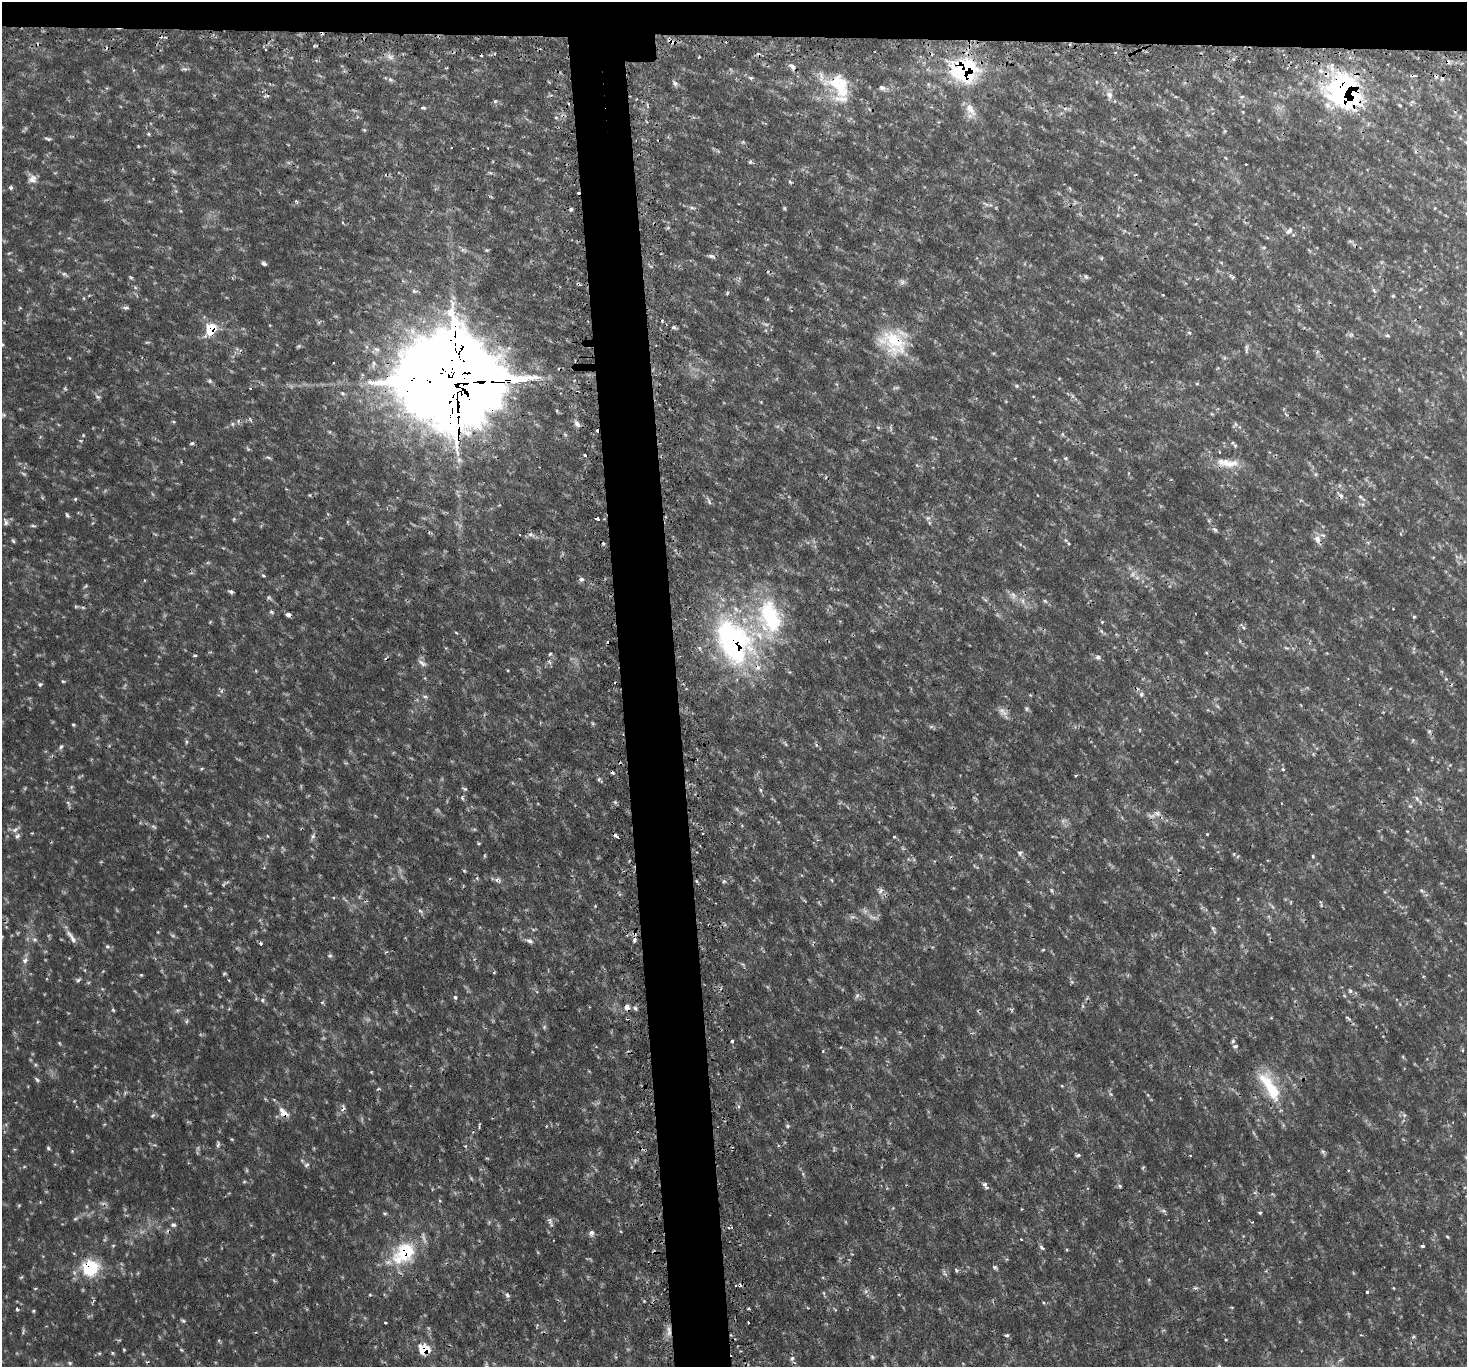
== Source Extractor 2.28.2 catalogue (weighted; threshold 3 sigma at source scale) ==
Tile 2 of 3 x 3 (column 2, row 1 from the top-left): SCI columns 1493-2957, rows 2887-4251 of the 4446 x 4428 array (HDU 1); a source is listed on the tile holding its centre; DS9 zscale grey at full resolution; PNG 1469 x 1369 px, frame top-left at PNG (2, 2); no overlay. Shown black and unused: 7% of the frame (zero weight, under 2 of 3 exposures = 4% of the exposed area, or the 3 px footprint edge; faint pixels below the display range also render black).
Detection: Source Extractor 2.28.2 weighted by HDU 2 'WHT'; one run over the whole footprint, this tile lists its part. Background 0.113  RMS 0.0085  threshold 0.0381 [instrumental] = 3 sigma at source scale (4.5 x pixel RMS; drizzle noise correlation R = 1.50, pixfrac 1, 0.05/0.05 arcsec/px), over >= 5 px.
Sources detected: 361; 13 too faint to see at this stretch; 2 inside a brighter object's white glare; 31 cosmic-ray / hot-pixel residue — not listed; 7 inside a brighter listed object's ellipse — not listed separately; the other 308 listed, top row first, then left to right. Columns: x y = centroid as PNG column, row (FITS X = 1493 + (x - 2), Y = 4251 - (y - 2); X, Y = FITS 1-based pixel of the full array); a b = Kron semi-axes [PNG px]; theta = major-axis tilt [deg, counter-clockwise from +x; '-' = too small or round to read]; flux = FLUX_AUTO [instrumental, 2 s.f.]
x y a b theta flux
672 41 13 6 -37 3.7
314 46 5 4 - 1.2
390 57 10 8 -39 4.5
792 67 11 7 -51 4.4
446 68 4 3 - 0.83
185 69 8 5 -22 2
965 70 24 20 -11 120
751 78 7 5 -14 1.9
390 80 7 5 -67 1.9
835 82 41 19 -7 35
1097 82 5 3 - 0.85
675 83 9 6 -52 2.9
882 88 8 6 -16 2.8
1344 91 31 26 -38 240
1109 95 14 8 -73 5.8
266 96 9 4 14 1.7
1242 97 7 5 4 2.2
495 101 6 5 - 1.6
1412 102 7 4 18 1.5
1400 105 5 3 - 0.81
423 108 7 5 -2 1.7
1065 109 8 4 -8 2.2
970 110 23 11 -57 11
1243 112 5 3 - 0.77
556 117 5 3 - 1.1
364 130 5 4 - 1.1
1224 131 5 4 - 1.1
148 134 5 4 - 1.1
48 139 9 4 -15 1.8
138 146 4 3 - 0.74
452 148 2 2 - 0.97
488 148 3 2 - 0.87
750 162 6 5 - 1.6
1246 164 2 2 - 0.64
490 172 6 3 -21 1.3
32 179 13 11 -60 6.1
790 182 6 4 -45 1.2
11 187 5 5 - 1.7
1070 188 6 3 -70 1
296 201 6 4 -45 1.3
986 204 10 4 -33 2
692 208 10 4 -5 2.2
784 208 5 4 - 1.1
571 209 4 4 - 2.2
1289 231 12 6 46 3.4
1350 241 7 5 -17 1.6
1264 247 7 4 6 1.4
487 250 6 4 -1 1.3
712 256 9 5 -21 2.6
1102 258 6 4 88 1.1
264 263 6 4 -38 2.2
64 274 9 6 -11 2.3
131 277 6 4 -20 1.2
1086 277 7 6 - 2
1232 277 10 5 -34 1.9
902 282 8 7 - 3.1
1374 290 7 5 -59 1.8
414 291 7 5 -13 1.9
727 293 5 4 - 1
1163 295 4 2 - 0.52
1393 296 5 5 - 1.2
126 308 8 5 9 1.9
673 327 5 4 - 2.1
211 329 12 9 52 26
1189 333 6 5 - 1.7
1460 333 5 3 - 1
1351 335 8 6 43 2.3
1387 335 6 5 - 1.7
147 342 6 3 17 1
893 342 40 29 -31 51
2 345 5 4 - 1.4
1246 349 13 3 88 2.1
1317 352 6 4 48 1.3
1224 358 6 4 71 1.2
373 363 10 5 86 2.9
451 380 62 25 -2 21000
210 381 7 5 -21 1.7
1197 384 5 3 - 0.86
1017 386 7 5 -1 1.6
98 397 8 5 -11 1.8
1006 401 4 3 - 0.67
761 402 4 3 - 0.73
1286 414 8 3 -45 1.2
250 419 8 3 -57 1.3
173 422 5 3 - 1
232 424 5 5 - 1.5
577 424 11 7 -60 3.8
1235 425 9 4 38 1.5
878 427 6 3 -19 1.1
1062 434 6 4 -90 1.2
83 435 5 3 - 0.77
81 441 5 3 - 1.1
192 443 5 4 - 1.8
1235 445 7 5 -54 1.7
1219 452 3 3 - 0.9
585 455 3 3 - 2.9
268 457 8 5 -28 1.6
1066 458 6 5 - 1.3
459 460 9 7 -74 3.6
1228 463 30 12 -1 17
917 465 5 3 - 0.97
1316 474 6 4 71 1.1
1340 495 11 6 -51 4
1361 497 14 5 -42 2.9
75 499 5 4 - 1.3
709 501 12 4 -64 2.2
67 515 7 4 -56 1.5
597 518 4 3 - 6.5
928 518 7 6 - 2.3
234 519 5 4 - 0.99
6 522 10 5 -78 2.7
33 526 9 3 -5 1.5
1215 529 8 4 -21 2
531 535 11 6 -18 3.1
1317 539 16 8 -71 6.4
1065 540 8 5 -44 1.8
13 541 6 5 - 1.4
1133 574 13 7 53 4.8
263 575 5 4 - 1.3
582 579 7 5 17 2.6
85 586 7 4 46 1.2
231 591 5 3 - 1.9
1013 595 13 8 -74 4.9
269 598 8 5 -43 1.8
1023 601 10 4 -90 3
1044 601 5 5 - 1.3
83 607 6 4 -2 1.4
1393 609 3 2 - 0.85
271 612 6 5 - 1.6
289 615 6 4 -24 2.7
1414 617 5 4 - 1.2
770 618 58 33 -80 100
1102 622 5 4 - 1
1242 626 11 4 -47 1.7
1101 631 7 4 -46 1.8
456 632 5 3 - 0.9
1240 641 6 3 -72 1.1
733 642 55 36 -63 220
1286 648 8 4 -22 1.6
550 654 4 3 - 1.4
1098 657 8 7 - 2.8
422 663 13 6 -31 3.6
63 681 5 4 - 1.1
40 684 6 5 - 1.7
1141 694 7 6 - 2.5
1030 695 5 4 - 0.82
425 696 7 4 -8 1.8
1026 709 7 5 -39 1.6
1003 712 14 10 -47 5.8
593 723 6 4 -88 1.1
73 725 5 3 - 1
931 727 7 4 1 1.6
1140 730 5 3 - 0.8
1429 732 7 5 -69 2
1413 740 6 3 71 1
785 744 9 4 -62 1.6
61 747 7 4 62 1.8
1450 765 4 4 - 0.92
201 769 5 4 - 1
1283 769 6 4 -22 1.3
1076 775 4 3 - 0.86
599 779 6 4 46 1.2
465 789 7 5 -16 1.5
760 790 6 4 -87 1.4
462 798 7 4 -65 1.5
1417 798 11 5 -56 3.2
615 802 6 4 -45 1.5
68 803 9 4 -55 1.9
1410 806 6 6 - 1.8
1157 814 14 7 14 5.2
742 826 5 3 - 0.88
153 827 8 5 -36 1.9
15 829 14 5 35 3.8
1407 831 4 3 - 0.66
702 833 3 2 - 1.1
1207 834 4 3 - 0.68
17 836 9 5 52 2.5
267 836 5 3 - 0.68
313 836 7 6 - 2.4
616 836 7 3 -31 3.3
894 837 4 4 - 1
478 843 5 4 - 1.1
1020 853 8 8 - 2.9
1234 854 5 3 - 0.84
1313 856 4 4 - 0.98
908 859 6 3 -71 0.99
464 871 5 4 - 0.98
498 880 10 7 -13 3.1
696 881 4 3 - 1.3
724 881 6 5 - 1.6
224 884 9 4 48 1.5
880 890 9 6 41 3
1052 890 7 5 -44 1.6
1421 890 6 5 - 1.7
1321 904 11 3 -75 1.2
1272 906 9 4 -49 2
420 911 7 4 -44 1.7
852 917 7 4 17 2
1213 928 6 4 17 1.2
71 937 26 7 -54 7.5
35 939 7 6 - 2.3
634 940 6 5 - 3
529 941 11 6 -21 3.7
260 943 3 3 - 2.4
107 946 6 6 - 2.1
1043 950 4 3 - 1
330 956 6 5 - 1.5
25 960 10 7 47 3.9
494 972 5 3 - 0.91
224 974 5 4 - 1.1
141 975 4 4 - 0.91
78 980 8 4 26 1.7
1350 991 6 5 - 1.8
857 995 8 5 62 2.5
455 997 4 3 - 2.3
262 1000 5 5 - 1.5
627 1007 8 7 - 4.1
635 1008 6 6 - 1.8
113 1010 5 4 - 1.1
1011 1010 6 4 -71 1.3
1271 1018 4 3 - 0.77
1348 1018 9 4 -44 1.9
187 1021 6 4 70 1.3
544 1027 6 4 72 1.3
732 1041 3 3 - 3.1
1233 1041 7 4 79 1.7
59 1043 5 3 - 0.9
1235 1046 7 5 5 1.7
841 1047 4 3 - 0.6
1462 1050 5 4 - 1
823 1051 3 3 - 1.1
1403 1057 6 4 -73 1
371 1072 4 4 - 0.73
37 1079 8 4 -39 1.7
1270 1086 49 16 -59 40
1111 1094 6 5 - 1.4
1148 1095 5 4 - 0.8
738 1106 6 4 -71 1.4
343 1108 11 7 84 3.6
283 1113 15 8 -43 8.8
153 1115 7 4 31 1.6
1404 1115 7 5 -46 2.2
479 1125 9 2 82 1.1
787 1126 6 5 - 1.5
232 1139 5 3 - 0.77
218 1144 8 4 71 1.9
48 1148 5 5 - 1.4
1323 1151 7 5 -8 1.7
1078 1155 5 4 - 1.7
1466 1157 5 5 - 1.3
306 1165 8 4 27 1.8
24 1167 5 3 - 0.95
1143 1167 6 4 54 0.98
803 1174 6 4 -73 1.2
985 1185 11 5 -53 3.2
1120 1186 5 5 - 1.4
104 1203 11 4 -3 2.3
19 1205 5 3 - 0.87
1163 1211 8 5 -20 2
384 1213 6 4 -11 1.3
1260 1213 3 3 - 1.4
75 1219 7 4 31 1.5
489 1222 6 4 19 1.1
1252 1222 3 3 - 1.4
550 1223 14 5 -71 2.8
173 1225 7 4 0 1.9
731 1227 5 3 - 1.1
591 1233 9 7 78 3
1447 1237 5 4 - 1
113 1246 5 3 - 0.92
1423 1246 3 3 - 4.3
1042 1248 8 4 -41 2
404 1253 30 21 47 55
995 1267 5 5 - 1.7
90 1268 8 8 - 110
956 1270 6 4 -47 1.3
945 1273 12 4 -67 2
21 1277 6 4 43 1.2
1195 1288 6 5 - 1.7
1394 1288 4 3 - 0.72
35 1289 5 3 - 0.91
865 1291 6 4 -71 1.8
1367 1292 3 3 - 1.7
824 1293 6 4 -71 1.1
370 1295 5 3 - 0.88
507 1295 7 6 - 2.3
93 1301 9 3 62 1.4
644 1301 4 3 - 0.86
1232 1307 5 3 - 0.82
17 1309 5 3 - 1.4
748 1309 4 3 - 1.2
34 1311 5 4 - 1.1
183 1321 7 4 -18 1.5
385 1323 3 2 - 1.2
23 1331 10 3 80 1.5
669 1331 15 6 -87 6.5
1007 1335 6 5 - 1.7
1414 1337 6 4 20 1.3
1226 1340 4 3 - 0.78
425 1349 9 8 - 25
124 1350 4 4 - 0.86
181 1350 5 4 - 1
112 1353 5 4 - 1.2
143 1354 6 3 -19 0.99
872 1357 7 5 -18 1.6
792 1358 7 5 51 2.3
70 1363 6 5 - 1.4
1219 1366 4 4 - 1
Overlapping masked pixels (flux is a lower limit): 24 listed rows (the first 20) at x y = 672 41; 792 67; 965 70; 835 82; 1344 91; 211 329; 893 342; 451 380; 1228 463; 1340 495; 597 518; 1317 539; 289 615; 733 642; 616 836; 634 940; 627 1007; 343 1108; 283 1113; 173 1225
Isophote crosses this tile's border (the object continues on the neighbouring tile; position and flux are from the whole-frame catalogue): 3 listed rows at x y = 2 345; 1466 1157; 1219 1366